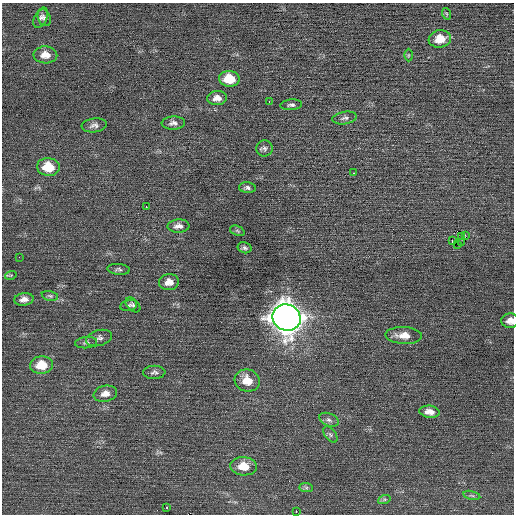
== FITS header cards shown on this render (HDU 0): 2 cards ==
NAXIS1  =                  512 / Axis length
NAXIS2  =                  512 / Axis length

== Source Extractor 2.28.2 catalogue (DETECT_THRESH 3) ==
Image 512 x 512 px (HDU 0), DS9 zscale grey, 1 PNG px = 1 image px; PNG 516 x 516 px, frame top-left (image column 1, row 512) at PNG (2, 3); each listed source drawn as its Kron ellipse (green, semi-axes under 4 px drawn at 4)
Background 0.0344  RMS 0.68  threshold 2.05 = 3 sigma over >= 5 px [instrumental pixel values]
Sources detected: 52; all 52 listed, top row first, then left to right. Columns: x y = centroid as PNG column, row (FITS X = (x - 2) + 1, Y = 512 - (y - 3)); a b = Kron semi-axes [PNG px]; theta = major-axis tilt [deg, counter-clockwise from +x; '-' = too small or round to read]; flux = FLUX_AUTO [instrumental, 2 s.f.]
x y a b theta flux
447 14 6 3 -71 52
41 18 11 6 64 160
44 18 9 6 -68 130
440 39 11 8 8 750
45 55 12 8 -2 410
408 55 6 4 89 64
229 79 10 8 -3 1100
217 98 10 7 1 300
269 101 3 2 - 110
291 105 11 5 4 130
345 118 12 6 9 160
173 123 11 6 3 190
94 125 12 7 7 200
265 148 8 8 - 160
48 167 11 9 -6 1200
354 173 3 2 - 74
247 188 8 5 -6 130
146 207 3 2 - 330
178 226 11 6 4 240
237 231 8 4 -21 70
465 235 2 2 - 670
461 236 3 3 - 51
452 241 3 2 - 55
461 243 3 2 - 63
458 245 2 2 - 24
244 248 7 5 -14 110
19 257 2 2 - 64
119 269 11 5 -5 120
11 275 6 3 17 52
169 282 10 8 6 380
50 296 8 4 -14 86
24 299 10 6 8 270
129 305 8 5 13 110
133 305 9 5 -46 110
287 318 14 13 - 71000
510 321 9 7 3 310
404 335 18 8 -3 520
99 338 13 8 16 200
86 343 11 5 5 130
42 365 11 8 3 1000
154 372 11 6 2 150
247 381 12 11 - 700
105 394 12 8 12 330
429 412 10 6 -7 310
329 420 10 6 -24 160
330 435 9 5 -53 98
244 466 13 9 -5 720
306 488 7 4 -1 94
472 495 8 3 -14 73
384 500 6 4 19 78
167 507 3 3 - 380
296 511 2 2 - 250
At the frame edge (FLAGS 8, measured only in part): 1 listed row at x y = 510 321